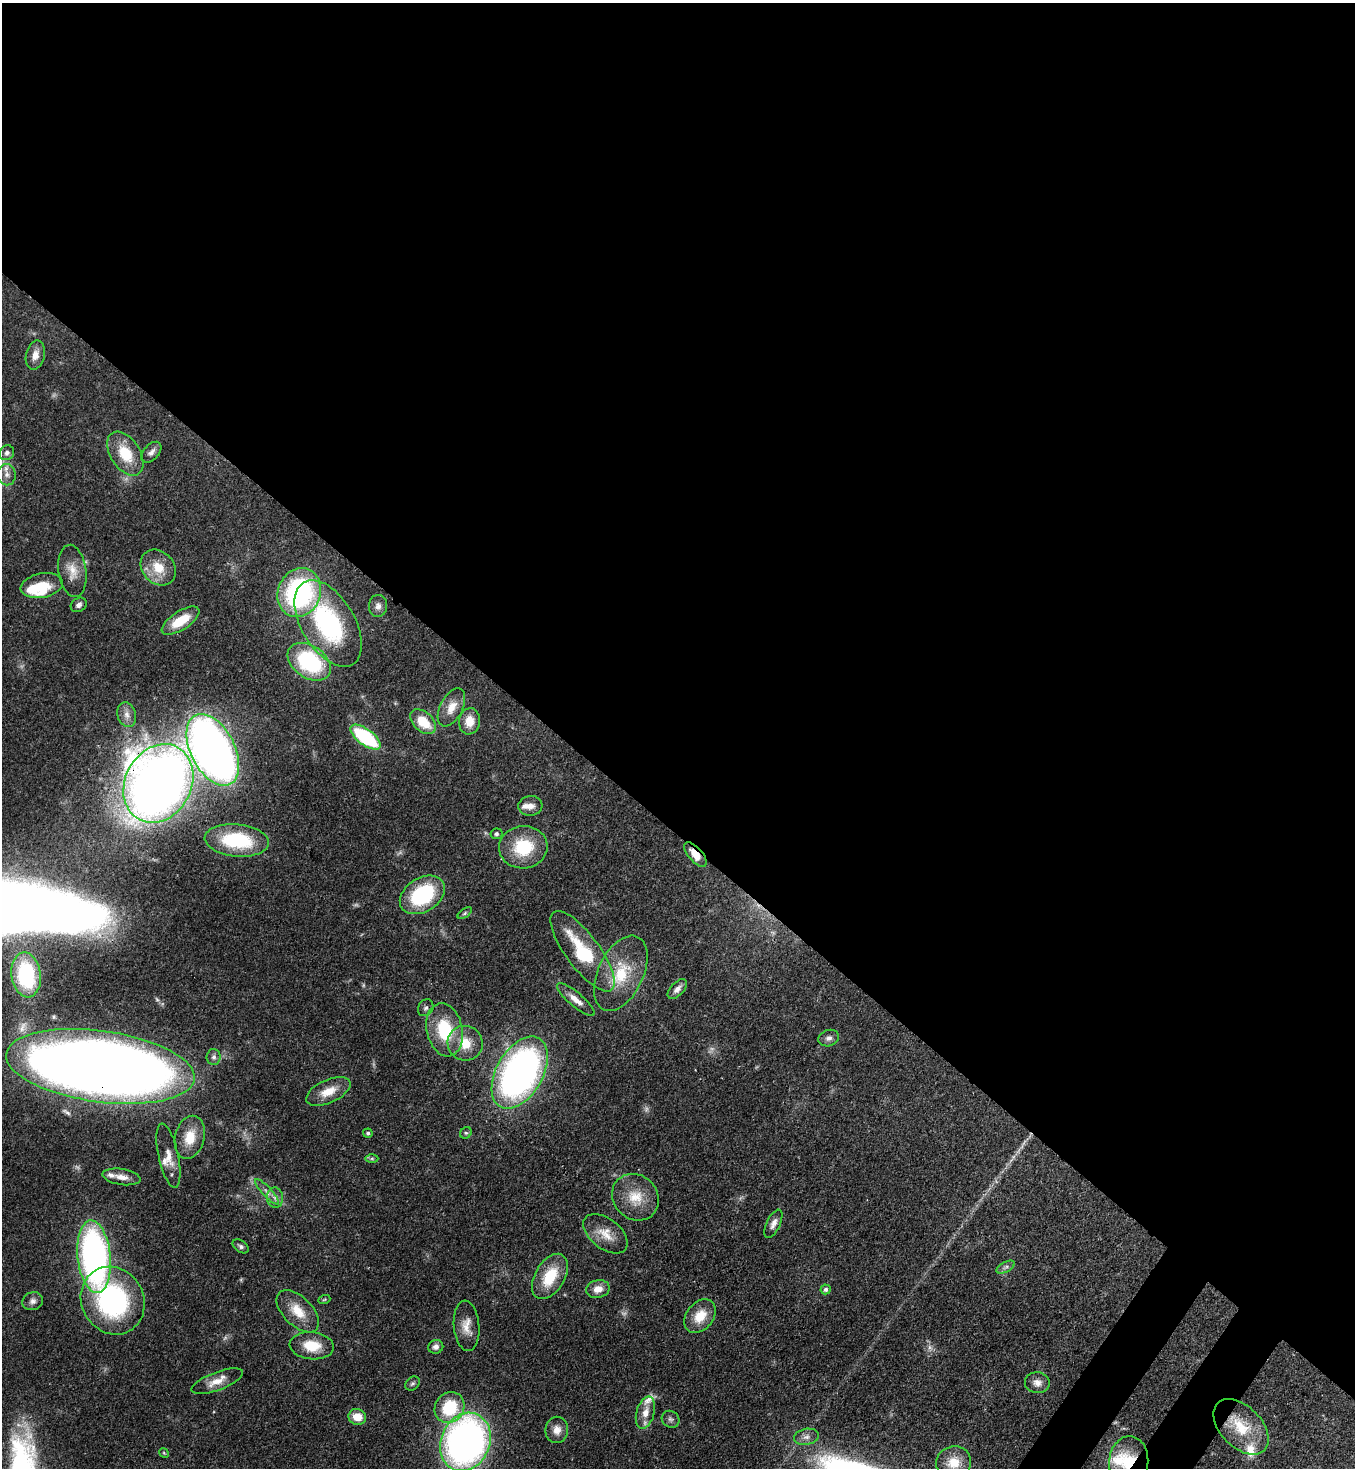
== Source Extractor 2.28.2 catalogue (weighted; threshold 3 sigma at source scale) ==
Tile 3 of 4 x 4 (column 3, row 1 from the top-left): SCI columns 2933-4285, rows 4456-5921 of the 6003 x 5981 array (HDU 1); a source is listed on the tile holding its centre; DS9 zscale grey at full resolution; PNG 1357 x 1470 px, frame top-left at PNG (2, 3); each listed source drawn as its Kron ellipse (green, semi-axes under 4 px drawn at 4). Shown black and unused: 58% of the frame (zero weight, under 3 of 4 exposures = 7% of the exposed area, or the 3 px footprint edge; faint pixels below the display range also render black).
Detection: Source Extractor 2.28.2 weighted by HDU 2 'WHT'; one run over the whole footprint, this tile lists its part. Background 0.0852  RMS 0.0039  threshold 0.0175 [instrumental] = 3 sigma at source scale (4.5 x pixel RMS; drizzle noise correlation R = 1.50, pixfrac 1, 0.05/0.05 arcsec/px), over >= 5 px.
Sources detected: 95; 7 too faint to see at this stretch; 1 inside a brighter object's white glare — neither listed nor drawn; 7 inside a brighter listed object's ellipse — not listed separately; the other 80 listed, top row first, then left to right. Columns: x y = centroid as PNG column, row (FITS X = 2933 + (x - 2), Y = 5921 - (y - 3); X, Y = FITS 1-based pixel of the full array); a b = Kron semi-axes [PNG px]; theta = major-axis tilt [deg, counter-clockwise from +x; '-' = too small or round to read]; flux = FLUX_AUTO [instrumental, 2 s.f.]
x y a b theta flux
35 355 15 9 77 3.4
151 452 12 7 47 1.9
7 453 8 7 - 1.4
125 454 24 15 -57 12
7 475 11 9 -81 2.4
158 568 20 16 -47 9
72 571 26 14 -82 6.4
42 585 21 12 11 9.7
299 593 25 21 68 69
79 605 8 6 37 1.3
378 606 11 9 88 2
181 621 21 9 33 10
328 623 48 26 -59 53
309 662 24 16 -34 39
451 707 21 11 63 5.2
127 715 13 9 -74 2.5
469 721 13 10 81 5.6
423 722 15 9 -44 11
366 737 18 8 -37 40
213 750 38 22 -63 280
158 783 41 33 62 520
530 806 12 10 5 2.8
496 834 6 5 - 0.84
237 840 32 16 -5 29
523 847 24 21 5 19
695 854 15 7 -48 5
422 895 24 17 32 33
465 913 8 4 36 0.69
583 951 48 17 -53 28
621 973 40 22 65 18
26 975 22 15 -82 35
677 989 12 6 47 2.2
576 1000 24 7 -40 3.8
426 1008 9 7 57 1.4
445 1030 27 18 -78 22
829 1038 10 8 21 1.6
465 1043 18 17 - 9.4
214 1057 8 7 - 1.3
100 1066 95 35 -8 750
520 1073 39 23 60 170
328 1091 24 11 24 6.9
368 1133 5 4 - 0.71
466 1133 6 5 - 0.69
190 1137 22 14 76 9.4
168 1156 33 10 -78 5.3
372 1159 6 4 0 0.66
121 1177 19 8 -9 3.7
267 1192 17 4 -47 2
635 1197 25 22 -45 10
275 1198 10 8 -83 2
773 1224 15 6 64 2.4
605 1234 25 15 -38 6.8
241 1246 9 5 -35 1
94 1257 36 16 -84 140
1006 1267 10 5 27 1.2
550 1276 25 14 59 14
598 1289 12 8 12 4.1
826 1289 5 5 - 1
324 1300 6 3 20 0.48
33 1301 10 9 - 1.9
113 1301 35 31 -61 69
298 1311 26 14 -45 8.7
700 1316 19 13 51 7.8
467 1326 25 12 -85 5.3
312 1346 22 13 -5 9.8
436 1347 7 7 - 1.6
217 1381 27 9 21 5.2
1037 1383 12 10 -5 2.8
413 1384 8 6 43 0.9
450 1408 16 14 53 19
645 1412 16 9 74 4
357 1417 9 8 - 5.9
671 1419 9 8 - 1.4
1241 1427 33 20 -45 15
557 1430 13 11 82 3.6
806 1437 12 8 10 2.2
465 1442 30 24 66 190
164 1453 5 4 - 0.41
954 1462 17 16 - 7.6
1129 1462 26 19 86 15
Overlapping masked pixels (flux is a lower limit): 4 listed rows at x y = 158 783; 695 854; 100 1066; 1129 1462
Isophote crosses this tile's border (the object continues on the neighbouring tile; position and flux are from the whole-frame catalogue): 1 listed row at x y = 1129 1462